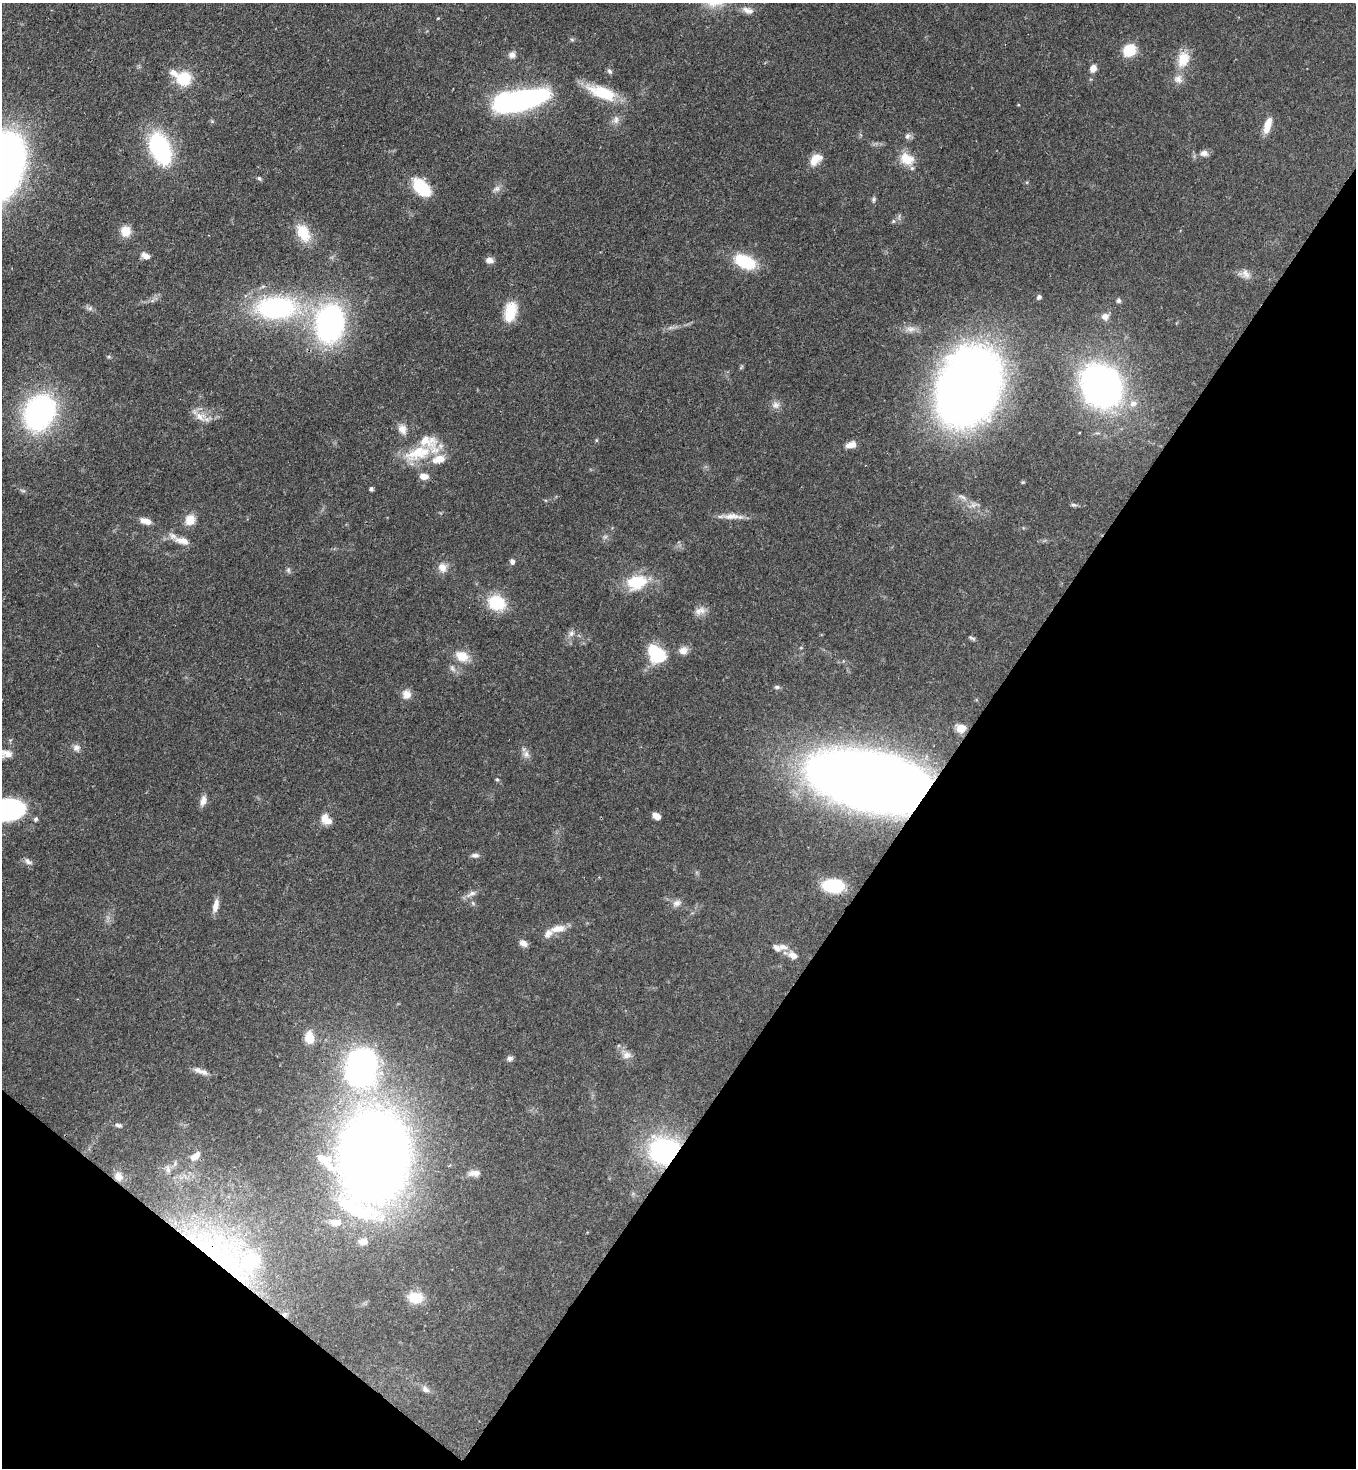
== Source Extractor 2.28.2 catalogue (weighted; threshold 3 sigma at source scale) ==
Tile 15 of 4 x 4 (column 3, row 4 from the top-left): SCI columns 2932-4285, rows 61-1526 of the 6004 x 5981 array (HDU 1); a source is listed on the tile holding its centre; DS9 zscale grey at full resolution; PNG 1358 x 1470 px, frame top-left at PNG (2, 3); no overlay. Shown black and unused: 34% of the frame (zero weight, under 3 of 4 exposures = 7% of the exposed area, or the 3 px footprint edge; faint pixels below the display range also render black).
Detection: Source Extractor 2.28.2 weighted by HDU 2 'WHT'; one run over the whole footprint, this tile lists its part. Background 0.0725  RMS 0.0036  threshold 0.0164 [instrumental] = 3 sigma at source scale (4.5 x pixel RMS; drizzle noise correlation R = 1.50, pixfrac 1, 0.05/0.05 arcsec/px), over >= 5 px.
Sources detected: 119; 1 too faint to see at this stretch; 1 inside a brighter object's white glare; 1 cosmic-ray / hot-pixel residue — not listed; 11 inside a brighter listed object's ellipse — not listed separately; the other 105 listed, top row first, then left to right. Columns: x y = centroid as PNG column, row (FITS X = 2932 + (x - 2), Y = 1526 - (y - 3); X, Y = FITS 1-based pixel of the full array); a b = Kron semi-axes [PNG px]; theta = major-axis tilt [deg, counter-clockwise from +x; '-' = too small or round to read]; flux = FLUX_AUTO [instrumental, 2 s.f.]
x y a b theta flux
748 10 17 8 -21 2.3
572 40 6 4 -20 0.5
1129 50 14 12 32 9
512 55 9 8 - 1.7
1183 59 22 16 72 7.2
1093 68 7 6 - 3.1
610 71 8 5 -42 0.81
184 78 18 17 - 10
602 92 37 14 -19 14
521 100 33 11 12 190
616 120 12 7 77 1.9
1267 126 20 8 73 4.5
907 136 9 7 77 1.2
159 147 20 15 -71 47
1204 153 11 8 -5 1.8
907 159 17 13 -25 6.8
814 160 17 11 60 4.5
259 178 6 5 - 0.62
422 188 22 13 -43 14
496 189 10 8 34 1.6
874 199 7 5 89 0.72
893 221 6 4 -90 0.49
126 231 11 10 - 5.3
303 233 22 14 -63 9.1
146 256 11 7 -28 2.3
489 260 7 6 - 2.6
745 262 23 13 -24 16
1246 274 14 9 -59 2.4
1039 297 5 5 - 1.2
1119 301 6 6 - 0.83
90 308 6 5 - 0.76
277 308 41 23 2 60
510 312 23 13 77 9.3
1105 317 9 9 - 2.1
330 323 41 29 83 81
911 329 14 7 1 2.4
1101 386 24 20 -52 200
968 387 54 41 62 420
1133 403 10 9 - 2.7
776 405 11 9 13 1.9
39 412 36 27 66 76
200 417 17 12 -25 4.3
402 429 14 11 -64 2.9
851 445 12 7 12 3.1
418 453 41 18 18 15
424 476 10 7 -8 2.6
371 489 4 4 - 0.92
1073 505 8 4 -8 0.73
732 516 28 8 -1 4
190 520 12 10 61 4.9
145 521 13 7 -17 2.8
182 541 21 9 -14 4
512 562 6 5 - 1.2
442 567 13 11 -60 2.9
288 570 6 6 - 0.74
636 582 26 18 15 13
497 603 17 14 -21 15
700 611 16 9 15 2.6
571 633 9 7 75 1.5
972 638 9 3 -29 0.51
801 648 5 3 - 0.35
683 650 10 9 - 2.8
656 654 23 18 -50 14
462 656 18 13 -20 5.6
452 668 9 6 -74 1.1
777 687 8 5 -9 0.8
407 694 12 11 - 2.9
961 728 8 7 - 6
76 748 10 9 - 1.7
7 754 20 11 -1 3.6
526 754 11 8 89 1.9
497 779 5 4 - 0.48
869 781 73 34 -12 770
203 801 14 7 78 2.3
9 810 26 18 7 49
656 816 8 5 -32 2.6
325 817 15 8 72 3
36 819 5 5 - 0.81
475 855 10 6 0 1.2
28 861 12 6 -35 1.3
833 886 20 12 -5 20
471 894 16 6 26 1.9
677 903 12 8 25 1.9
215 905 16 7 76 2.9
558 929 21 9 12 4.2
523 943 10 7 -27 1.9
783 947 14 7 -6 2.4
793 955 11 8 -31 2.6
309 1038 13 10 -85 5.8
626 1055 12 10 15 2.3
510 1058 8 6 12 1.1
361 1067 26 20 66 140
203 1072 17 7 -16 2.4
118 1125 9 5 -13 0.9
664 1151 25 21 9 56
195 1156 14 8 38 3
374 1156 53 41 83 650
168 1169 11 5 -72 1.3
474 1173 15 7 7 2.5
118 1176 13 10 -72 2.3
356 1209 60 22 -22 32
363 1242 10 7 -1 3.2
217 1253 103 41 -39 91
415 1297 17 12 -3 7.4
426 1389 11 7 -39 1.6
Overlapping masked pixels (flux is a lower limit): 3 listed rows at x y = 869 781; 664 1151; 217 1253
Isophote crosses this tile's border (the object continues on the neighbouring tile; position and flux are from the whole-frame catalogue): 2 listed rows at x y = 7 754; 9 810